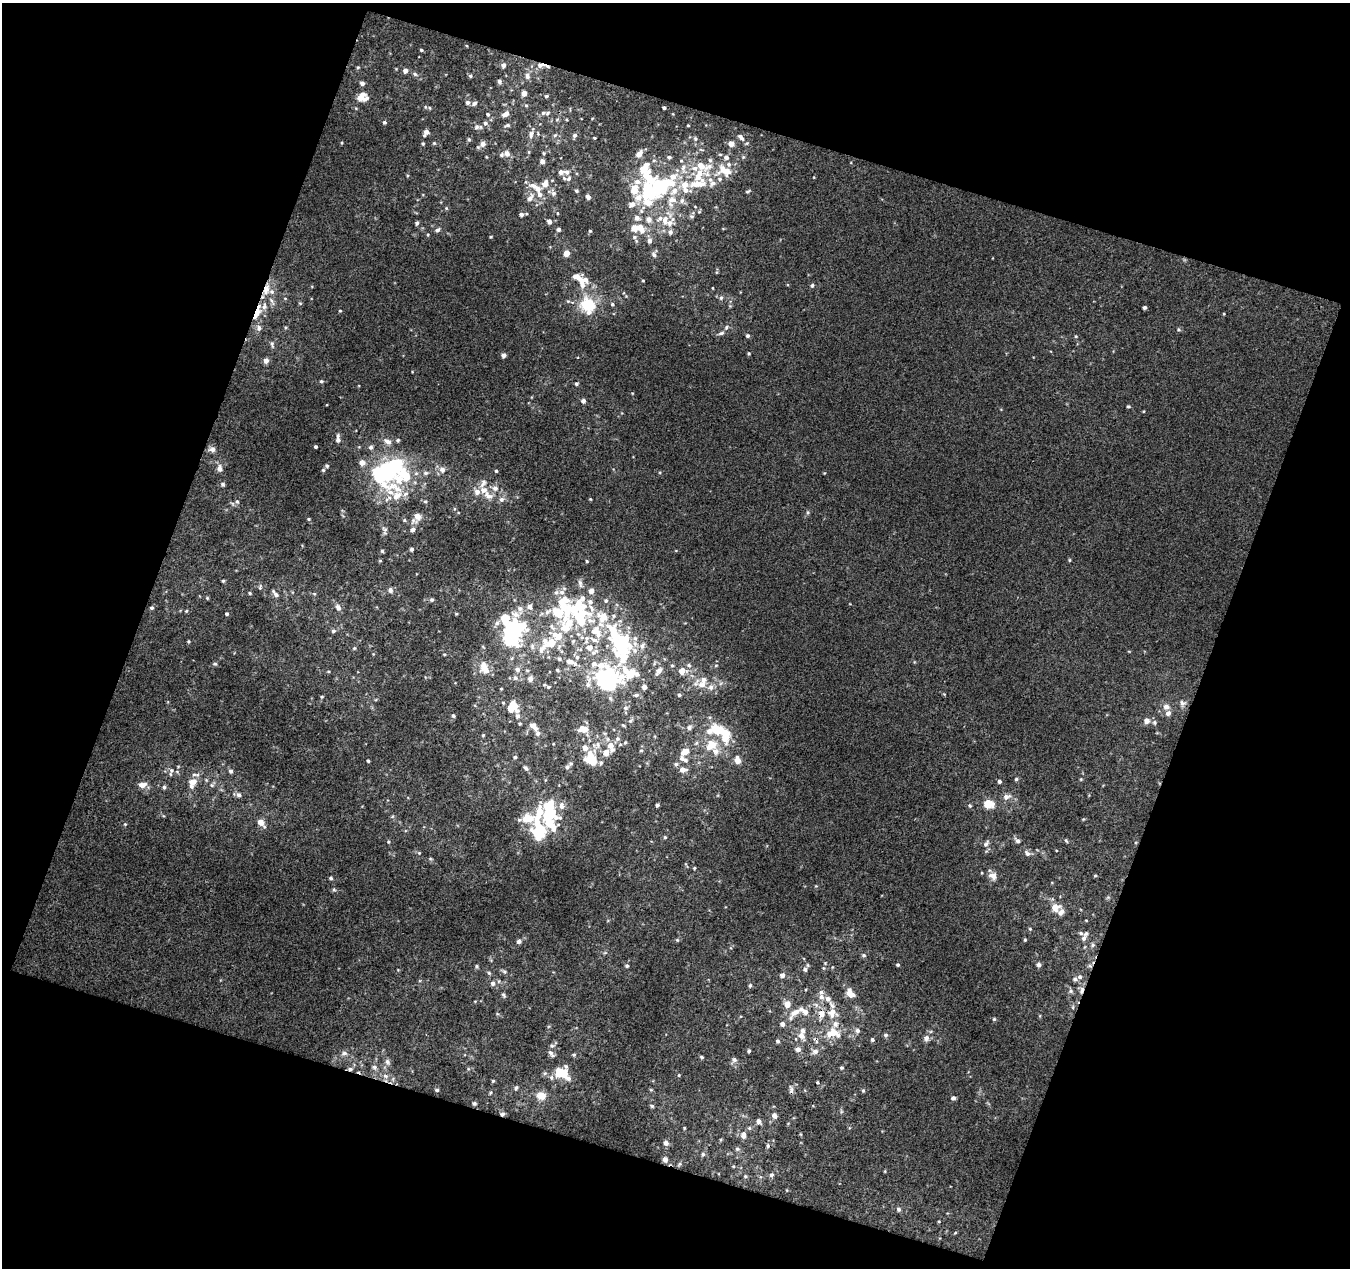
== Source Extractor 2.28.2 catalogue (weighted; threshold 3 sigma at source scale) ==
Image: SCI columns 3983-5330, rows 3112-4377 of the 5376 x 5531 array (HDU 1 of 3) = the unmasked area's bounding box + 8 px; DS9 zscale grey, full resolution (1 PNG px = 1 image px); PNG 1352 x 1270 px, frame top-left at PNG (2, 3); no overlay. Shown black and unused: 39% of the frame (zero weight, under 3 of 4 exposures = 1% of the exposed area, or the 3 px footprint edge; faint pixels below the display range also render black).
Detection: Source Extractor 2.28.2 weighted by HDU 2 'WHT'. Background 0.00234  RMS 0.0063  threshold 0.0284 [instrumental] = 3 sigma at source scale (4.5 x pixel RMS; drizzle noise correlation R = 1.50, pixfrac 1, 0.0396/0.0396 arcsec/px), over >= 5 px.
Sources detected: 460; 11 inside a brighter object's white glare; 3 cosmic-ray / hot-pixel residue — not listed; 103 inside a brighter listed object's ellipse — not listed separately; the other 343 listed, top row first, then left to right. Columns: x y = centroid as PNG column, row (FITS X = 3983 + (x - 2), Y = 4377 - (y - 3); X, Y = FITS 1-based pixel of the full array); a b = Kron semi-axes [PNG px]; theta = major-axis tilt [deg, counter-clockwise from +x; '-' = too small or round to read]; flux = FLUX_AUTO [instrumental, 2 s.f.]
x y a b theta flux
467 46 4 3 - 0.44
421 50 4 4 - 0.81
503 65 5 5 - 2.2
540 65 9 6 1 3.6
358 67 5 4 - 0.71
405 71 5 5 - 2.6
415 74 6 5 - 1.2
470 76 5 4 - 1
527 76 9 7 88 3
499 81 6 5 - 1.4
362 83 5 4 - 1.9
524 93 5 5 - 3.8
546 96 5 4 - 0.97
362 97 10 8 11 8.4
467 102 5 5 - 1.6
474 103 7 5 34 1.7
526 105 6 4 -1 0.8
430 108 5 3 - 0.61
664 108 3 3 - 1.1
543 113 6 4 15 1.3
488 114 5 5 - 1.1
506 114 8 5 30 3.7
384 122 5 4 - 1.1
485 123 6 6 - 1.7
507 125 7 4 16 1.2
688 125 3 2 - 0.53
477 127 8 7 - 2
426 132 7 5 58 2.9
531 134 10 6 80 2.8
538 134 5 4 - 0.68
555 135 6 5 - 1.2
574 135 6 5 - 1.6
741 137 11 6 -48 2.5
594 138 4 2 - 0.52
469 139 5 4 - 0.87
695 139 6 5 - 1.3
423 143 4 4 - 0.81
434 143 4 4 - 0.66
483 144 6 6 - 3.5
731 144 5 5 - 4.5
701 150 6 3 -20 0.75
507 153 8 7 - 3.1
544 153 4 4 - 0.73
639 154 11 6 50 4
720 154 5 3 - 0.65
743 157 5 4 - 0.76
726 158 6 5 - 1.9
710 160 6 5 - 1.3
542 161 5 5 - 2.4
701 166 11 8 -52 7
725 171 17 11 -18 12
567 172 8 7 - 2.2
673 177 30 13 77 17
649 178 32 13 -36 22
569 179 7 5 47 1.5
697 184 26 12 11 16
534 186 14 8 -19 4.9
634 190 31 12 70 13
576 191 4 4 - 0.96
747 191 7 3 22 0.8
651 192 11 9 -1 40
553 193 8 7 - 1.9
588 197 5 4 - 2.5
530 198 12 6 57 3.3
682 201 8 6 75 2.1
648 203 15 11 -27 9.4
695 206 5 3 - 0.49
446 208 5 4 - 0.66
641 211 6 5 - 1.3
699 212 5 3 - 0.65
521 214 5 4 - 1.8
691 216 7 5 0 1.2
649 219 7 7 - 3.5
665 220 14 9 88 6.8
549 222 5 4 - 2.4
417 223 5 4 - 1.3
640 228 14 9 -51 7.5
558 229 5 4 - 1.6
437 230 7 5 9 1.5
590 231 5 4 - 0.72
670 232 7 7 - 2.2
428 235 5 3 - 0.58
491 237 3 3 - 0.6
634 237 7 6 - 1.7
649 241 7 5 89 2.4
566 253 5 5 - 5.3
654 255 7 5 -60 1.5
577 277 31 8 -21 7.5
643 281 4 3 - 0.5
812 285 5 4 - 1.2
712 288 4 2 - 0.44
266 289 18 8 75 6
721 298 6 5 - 1.2
272 301 14 4 -59 1.9
568 301 5 4 - 0.73
612 304 5 5 - 0.87
587 305 12 10 -60 32
1144 307 4 3 - 1.2
340 311 4 3 - 0.49
257 312 17 5 68 11
1224 314 4 3 - 0.5
726 327 6 5 - 1.4
259 328 8 6 80 2.4
1179 329 5 5 - 1
721 333 9 5 19 1.6
748 336 5 5 - 1.2
272 344 11 5 -78 1.5
749 353 4 4 - 0.64
504 355 5 4 - 2.3
266 361 6 6 - 2.9
321 381 6 4 -12 1
576 384 5 4 - 1.1
583 401 5 5 - 2
1128 406 4 4 - 0.74
338 440 7 6 - 1.6
387 441 11 7 -33 3.4
315 447 3 3 - 1
371 447 6 6 - 1.8
212 449 9 7 -4 2.6
362 463 6 6 - 4.2
327 466 5 5 - 1.1
220 468 10 7 -81 3
323 470 5 5 - 0.87
496 471 4 3 - 0.83
385 472 17 10 2 85
403 476 70 34 47 59
483 483 14 7 61 3.2
223 484 5 5 - 1.2
495 488 8 8 - 3.4
488 496 15 9 -28 5.4
590 499 4 3 - 0.52
237 502 6 4 -67 1.1
807 512 6 4 -90 0.9
417 516 11 8 -82 4.7
309 519 5 3 - 0.64
412 530 6 5 - 1.9
412 549 4 4 - 1.3
382 551 4 4 - 0.86
1069 560 5 3 - 0.65
380 561 5 3 - 0.53
587 561 4 3 - 0.6
223 581 4 4 - 0.79
580 583 11 5 -77 1.9
260 587 7 5 81 1.1
390 590 8 6 88 1.9
591 591 5 5 - 3.5
250 593 5 4 - 0.74
314 594 5 5 - 0.79
276 595 8 6 -49 2.5
207 598 4 4 - 0.66
432 600 5 5 - 1.2
606 601 6 5 - 1.3
563 604 26 16 88 19
338 607 9 6 -56 2.6
529 607 7 7 - 2.8
152 608 5 4 - 0.96
186 611 4 3 - 0.59
227 614 4 4 - 1.1
456 614 3 3 - 0.69
581 618 24 19 75 34
511 626 25 17 81 30
552 627 12 5 -50 2.3
333 631 6 5 - 1.3
598 635 8 7 - 3.6
586 639 13 7 78 4.1
188 641 4 4 - 0.67
551 643 29 10 30 20
620 643 35 17 -66 90
642 646 10 7 58 2.8
354 648 5 4 - 0.79
589 648 7 6 - 5
444 654 4 3 - 0.54
577 657 7 6 - 1.7
569 661 13 7 -18 5.1
215 664 6 5 - 1.1
689 665 7 5 -44 1.6
716 665 5 3 - 0.66
483 666 10 9 - 5.8
672 666 5 5 - 0.94
517 669 7 6 - 2.1
557 670 5 4 - 0.84
658 671 10 6 55 3.4
682 671 7 6 - 5.6
515 678 7 7 - 2.2
530 679 7 6 - 2.4
607 680 22 18 -41 110
588 685 10 7 69 2.9
702 685 12 10 13 5.7
548 687 5 4 - 0.94
644 687 5 5 - 3.1
501 689 3 3 - 0.57
636 695 6 5 - 1.7
679 695 5 4 - 1.2
322 697 5 4 - 0.74
503 703 4 4 - 0.63
1182 703 9 8 - 2.5
513 705 16 8 -58 7.4
1166 707 8 7 - 3.3
626 708 7 5 21 1.4
453 716 5 4 - 0.96
631 721 8 5 43 1.4
1147 721 6 5 - 4.1
1154 722 6 6 - 1.4
520 724 4 3 - 0.69
532 725 9 6 -20 2.9
623 725 6 3 -19 0.68
689 727 7 6 - 2.3
584 729 12 7 -5 6.7
709 731 23 15 39 13
538 733 7 6 - 2.3
483 735 4 3 - 0.58
725 737 17 11 76 13
617 739 7 6 - 1.9
625 742 5 5 - 0.98
598 744 8 7 - 2.8
610 745 8 8 - 5.5
641 750 5 4 - 0.86
715 751 12 8 -48 4.7
685 752 12 7 44 6.5
606 753 8 7 - 4.5
515 757 5 4 - 0.96
590 758 16 13 -63 15
737 760 7 5 -78 5.1
368 761 3 3 - 0.79
676 764 6 6 - 1.5
567 767 8 6 47 2.2
526 768 8 5 -45 1.7
683 770 8 6 5 3.9
171 771 13 6 78 2.4
231 771 6 5 - 1.5
1016 779 5 4 - 1.1
1081 779 5 4 - 0.58
999 781 5 4 - 1.5
193 782 10 8 24 5.1
142 785 10 7 9 4.2
212 785 7 5 -22 1.3
164 787 5 4 - 1.3
239 795 7 6 - 2
1006 797 11 7 19 3.3
988 804 9 7 -16 12
657 805 4 3 - 1.5
970 806 6 4 -88 0.97
550 812 26 13 -76 34
537 821 29 13 -67 18
261 823 11 7 -45 4.3
125 824 5 4 - 0.7
665 837 4 4 - 0.85
1018 841 7 6 - 2.1
1066 841 5 4 - 0.77
388 842 4 4 - 0.68
986 844 10 6 53 2.2
1056 850 4 2 - 0.45
419 853 4 4 - 0.66
1027 853 9 6 -50 2.1
430 859 5 3 - 0.67
694 868 4 3 - 0.66
993 876 9 7 -22 4.6
1095 876 4 4 - 0.66
331 878 5 4 - 0.97
816 886 4 4 - 0.55
334 890 6 4 -2 0.87
1108 897 6 4 19 0.79
1055 907 9 8 - 6.4
1086 920 3 2 - 0.43
1030 929 4 4 - 0.69
1084 938 7 6 - 1.8
677 940 5 4 - 0.73
1025 940 4 3 - 0.75
519 941 5 5 - 1.9
1093 945 6 6 - 1.3
864 955 6 5 - 1.1
898 965 4 4 - 0.96
1038 965 5 5 - 2.1
477 966 5 4 - 0.85
627 966 5 4 - 1.1
1090 966 6 4 -19 1.1
823 968 5 4 - 0.76
805 969 7 6 - 1.7
489 973 5 4 - 0.81
782 975 5 5 - 2.3
1080 977 7 7 - 1.9
493 983 7 6 - 2.1
750 985 6 4 63 0.96
1082 990 11 5 73 2.9
1071 991 7 5 -22 1.4
850 993 13 9 -56 5.8
503 995 7 4 -59 1.1
821 997 9 8 - 3.3
787 1004 9 7 89 4.6
1073 1007 6 4 73 0.83
795 1012 21 8 29 6.9
832 1013 14 13 - 8.1
994 1019 5 5 - 0.83
857 1031 6 6 - 1.7
829 1033 13 11 -13 7.2
886 1035 5 5 - 1.3
801 1036 11 7 -46 3.8
926 1038 7 7 - 2.8
872 1039 4 4 - 1.1
778 1041 5 5 - 1.3
552 1046 6 5 - 1.3
798 1049 7 6 - 2.6
749 1051 4 3 - 1.1
815 1051 8 7 - 2.8
344 1053 8 6 13 2.1
551 1053 11 5 -54 2
574 1055 6 4 1 0.88
702 1057 5 4 - 0.88
734 1060 7 6 - 1.7
387 1062 9 6 -64 1.9
374 1067 6 6 - 1.8
841 1068 4 4 - 0.93
545 1073 6 5 - 1.3
562 1073 14 11 5 16
679 1075 4 4 - 0.64
385 1076 8 5 -27 2
493 1081 5 4 - 0.66
817 1083 4 3 - 0.73
516 1088 7 4 74 1
437 1090 5 4 - 1
651 1090 6 3 -18 0.64
791 1090 11 5 -83 2
863 1090 5 4 - 0.85
541 1096 10 8 -5 7
953 1098 5 5 - 1.4
474 1103 4 4 - 1.3
652 1106 5 4 - 1.1
502 1114 6 5 - 1.5
774 1116 7 6 - 2.7
758 1121 7 5 -52 2.2
684 1128 4 3 - 0.53
749 1128 5 5 - 0.93
743 1135 9 7 86 3
666 1143 6 5 - 2.5
737 1149 5 5 - 1.2
703 1154 6 5 - 1.2
665 1159 6 5 - 2.5
733 1166 5 3 - 0.62
885 1171 5 3 - 0.51
771 1175 7 6 - 1.5
745 1176 5 4 - 0.79
898 1209 6 5 - 1.5
955 1233 5 3 - 0.52
Overlapping masked pixels (flux is a lower limit): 6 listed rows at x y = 540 65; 266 289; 257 312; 1090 966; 1082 990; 502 1114